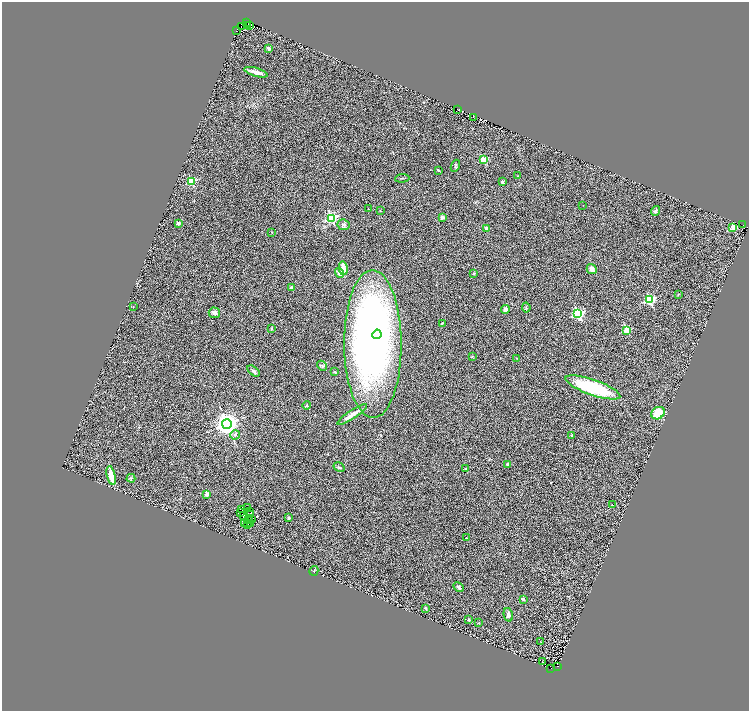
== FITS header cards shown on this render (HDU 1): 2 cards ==
NAXIS1  =                 1493
NAXIS2  =                 1418

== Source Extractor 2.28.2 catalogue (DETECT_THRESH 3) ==
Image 1493 x 1418 px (HDU 1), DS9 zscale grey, zoomed out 1/2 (1 PNG px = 2 x 2 image px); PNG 751 x 713 px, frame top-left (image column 1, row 1418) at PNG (2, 2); each listed source drawn as its Kron ellipse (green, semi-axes under 4 px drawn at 4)
Background 0.602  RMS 0.23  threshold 0.698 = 3 sigma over >= 5 px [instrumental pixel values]
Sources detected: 114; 26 cannot appear on this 1/2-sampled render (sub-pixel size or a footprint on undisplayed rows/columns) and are neither listed nor drawn; the other 88 listed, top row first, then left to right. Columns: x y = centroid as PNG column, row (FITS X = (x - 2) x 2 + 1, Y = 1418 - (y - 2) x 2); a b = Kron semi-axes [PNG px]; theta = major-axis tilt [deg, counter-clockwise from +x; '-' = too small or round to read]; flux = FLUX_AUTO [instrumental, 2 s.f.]
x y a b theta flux
246 23 2 1 - 66
247 25 2 1 - 52
250 25 2 1 - 2.7
241 26 2 1 - 610
236 31 2 1 - 280
269 48 2 2 - 390
256 72 12 3 -16 330
457 109 2 1 - 70
474 117 2 1 - 57
483 160 3 3 - 1700
455 166 6 2 68 40
438 170 3 3 - 47
518 176 2 2 - 23
402 178 7 2 5 43
192 181 3 3 - 2800
502 182 3 3 - 80
583 205 2 1 - 11
368 209 2 2 - 43
380 211 2 2 - 26
655 211 5 4 - 83
442 217 2 2 - 410
331 218 4 4 - 4500
178 223 4 3 - 110
344 225 6 5 - 110
743 225 2 1 - 34
486 228 2 2 - 350
733 228 3 3 - 1700
272 232 2 2 - 26
343 268 7 3 -79 520
592 269 5 5 - 230
339 273 5 3 - 320
474 273 2 2 - 120
291 287 2 2 - 120
678 295 3 2 - 21
649 300 4 3 - 5200
133 307 2 2 - 13
526 308 5 3 - 50
505 309 4 4 - 190
214 313 6 5 - 140
578 314 4 4 - 6100
442 323 3 2 - 33
271 328 4 3 - 35
627 330 3 3 - 2100
377 334 5 4 - 640
373 344 74 28 -90 21000
472 356 3 2 - 25
516 358 3 2 - 19
322 366 5 4 - 75
253 371 7 4 -36 120
335 372 2 2 - 46
593 387 29 7 -19 3600
306 405 4 3 - 66
658 413 7 6 - 1000
352 415 17 3 33 380
227 424 5 5 - 39000
235 435 5 4 - 84
572 435 3 3 - 38
507 464 2 2 - 270
339 467 6 3 -30 59
466 469 3 3 - 43
111 475 9 4 -77 660
131 478 4 4 - 45
207 494 2 2 - 540
612 505 2 2 - 23
247 507 2 1 - 39
242 509 2 1 - 32
241 512 2 1 - 9.3
250 512 2 1 - 24
251 514 2 1 - 22
244 515 4 2 - 4.9
289 518 2 2 - 250
248 520 2 1 - 16
252 520 2 1 - 18
244 523 2 1 - 18
251 523 2 1 - 6.7
248 524 2 1 - 24
466 538 2 2 - 44
314 571 5 2 - 34
458 587 5 4 - 120
523 599 2 2 - 200
425 608 4 3 - 46
508 615 7 4 -74 140
468 620 3 3 - 61
478 623 3 2 - 22
541 642 3 2 - 23
542 661 3 1 - 12
557 666 2 1 - 29
551 669 2 1 - 46
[26 sub-pixel or undisplayed-footprint detections neither listed nor drawn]